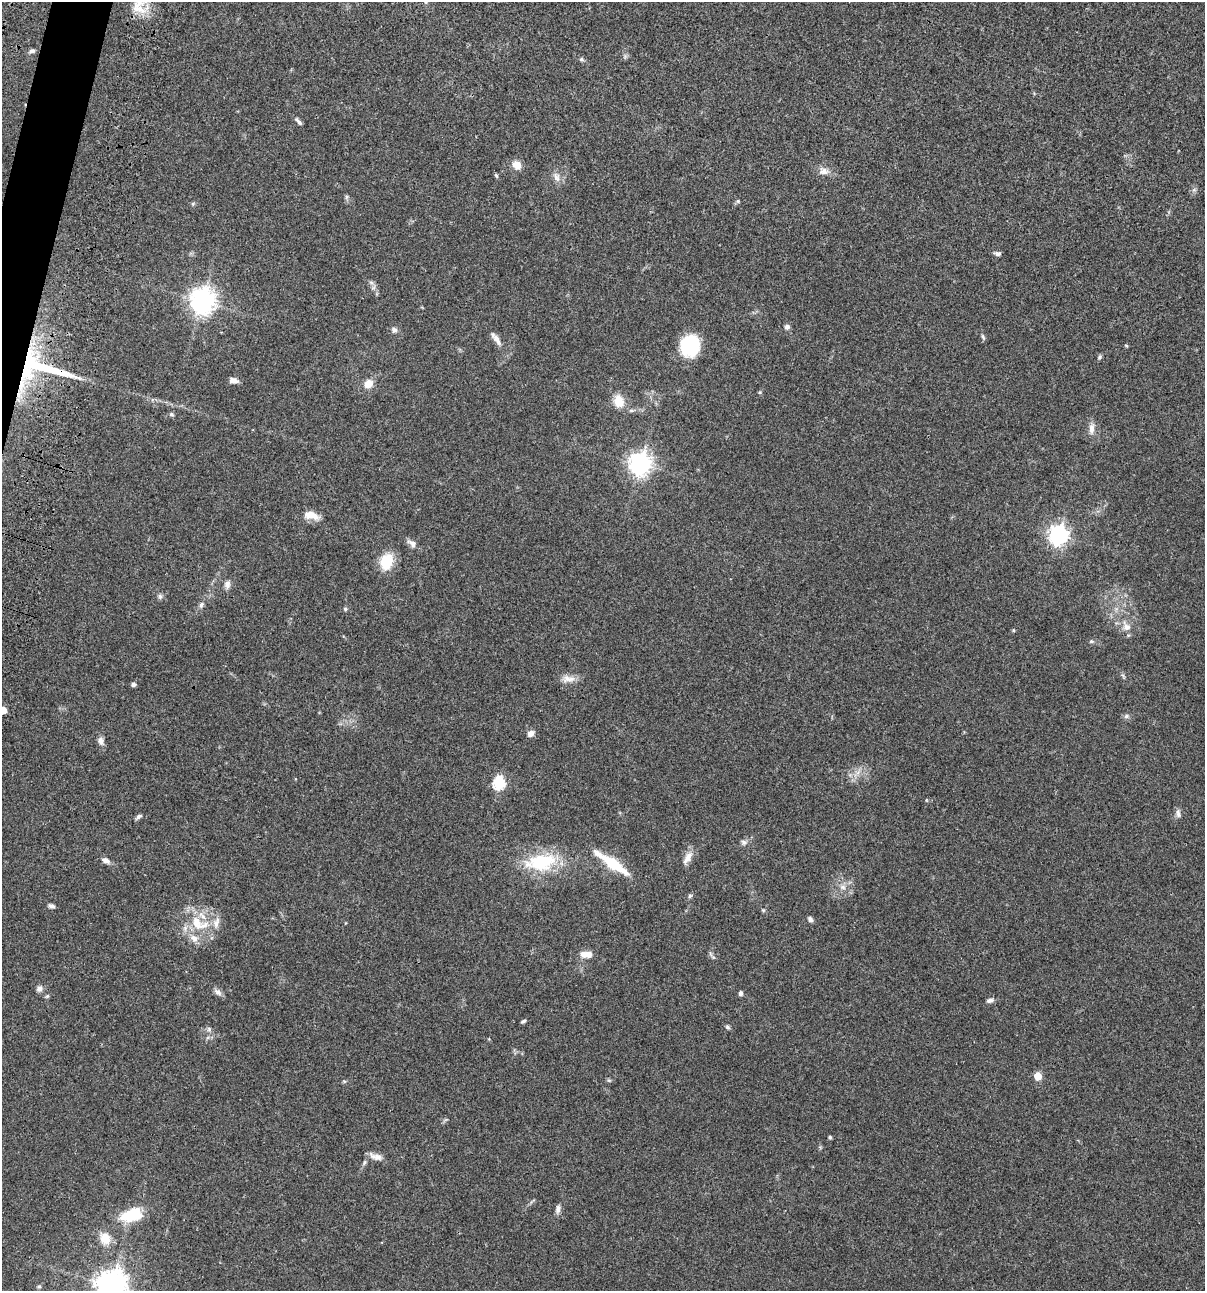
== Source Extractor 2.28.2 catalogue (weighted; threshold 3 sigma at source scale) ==
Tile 11 of 4 x 4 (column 3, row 3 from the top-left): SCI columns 2641-3843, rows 1408-2696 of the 5404 x 5390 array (HDU 1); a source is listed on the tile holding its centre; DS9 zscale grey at full resolution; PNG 1207 x 1293 px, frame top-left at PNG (2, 2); no overlay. Shown black and unused: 1% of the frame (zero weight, under 3 of 4 exposures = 9% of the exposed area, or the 3 px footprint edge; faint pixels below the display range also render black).
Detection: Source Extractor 2.28.2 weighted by HDU 2 'WHT'; one run over the whole footprint, this tile lists its part. Background 0.046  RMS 0.0055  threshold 0.0249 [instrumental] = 3 sigma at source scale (4.5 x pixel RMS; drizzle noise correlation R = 1.50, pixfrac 1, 0.05/0.05 arcsec/px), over >= 5 px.
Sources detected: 82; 5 inside a brighter listed object's ellipse — not listed separately; the other 77 listed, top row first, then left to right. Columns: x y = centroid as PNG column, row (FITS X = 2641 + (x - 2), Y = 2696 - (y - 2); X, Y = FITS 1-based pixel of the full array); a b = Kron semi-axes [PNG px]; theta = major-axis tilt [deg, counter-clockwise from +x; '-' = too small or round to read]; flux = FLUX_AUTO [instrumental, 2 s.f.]
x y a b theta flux
426 2 6 4 72 0.7
139 9 23 9 -20 7
32 51 8 5 20 1.3
581 59 6 5 - 0.88
298 121 10 4 -48 1.6
517 165 12 10 -50 4.2
824 171 14 10 -4 3.6
496 176 7 4 -62 0.73
556 177 15 8 -68 3.2
346 197 7 4 -90 0.92
738 201 5 5 - 0.71
193 204 5 5 - 0.74
997 254 9 6 -3 1.3
202 301 8 8 - 520
787 327 7 6 - 1.5
394 330 7 7 - 1.5
983 337 9 4 -69 0.93
496 338 19 6 -54 3.5
690 345 20 18 77 29
1126 346 5 3 - 0.52
1100 357 7 5 54 0.89
40 367 86 37 -11 100
233 381 9 5 -16 3
368 384 9 7 42 6.2
619 401 15 11 -72 8.1
171 414 6 5 - 0.92
1091 429 15 7 88 3.3
640 464 8 7 - 380
311 515 21 10 -12 5.6
1058 535 7 7 - 250
412 543 14 7 -40 2.8
386 561 15 11 73 16
227 584 11 8 86 2.4
160 596 7 6 - 1.2
201 605 9 6 66 1.6
345 609 5 5 - 0.78
1126 627 14 10 -50 4.3
1013 630 5 4 - 0.55
1091 641 6 5 - 0.9
568 679 20 8 1 4.2
133 684 4 4 - 1.5
3 710 5 5 - 9.3
1126 716 6 5 - 1.1
531 733 8 6 35 2.8
101 741 10 7 -79 2.4
499 783 6 6 - 53
1178 813 12 6 -81 1.8
138 817 8 4 35 1.3
744 842 8 7 - 1.6
688 857 19 8 58 4.2
106 860 10 6 -25 2.6
541 862 37 21 7 30
612 863 45 9 -35 19
843 887 8 7 - 2.1
690 896 6 5 - 0.91
52 906 7 5 -22 1.6
763 910 6 4 -18 0.63
810 919 7 5 -56 1.4
199 923 32 17 -27 18
584 954 10 9 - 3.4
39 989 8 7 - 2
218 992 12 7 -37 2.1
740 993 5 4 - 1.5
47 996 7 4 44 0.75
990 1000 9 5 11 1.7
523 1021 7 3 31 0.9
727 1027 7 4 -27 0.93
209 1029 7 5 -48 1.2
1038 1076 5 5 - 12
830 1137 4 3 - 0.89
376 1156 19 8 -18 3.5
364 1162 8 4 81 0.97
558 1209 11 6 82 2
132 1214 33 15 28 17
105 1239 13 11 -63 7.9
111 1285 10 9 - 700
39 1286 5 4 - 0.65
Overlapping masked pixels (flux is a lower limit): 1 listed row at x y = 40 367
Isophote crosses this tile's border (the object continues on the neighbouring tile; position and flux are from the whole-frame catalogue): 3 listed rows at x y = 426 2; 3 710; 111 1285